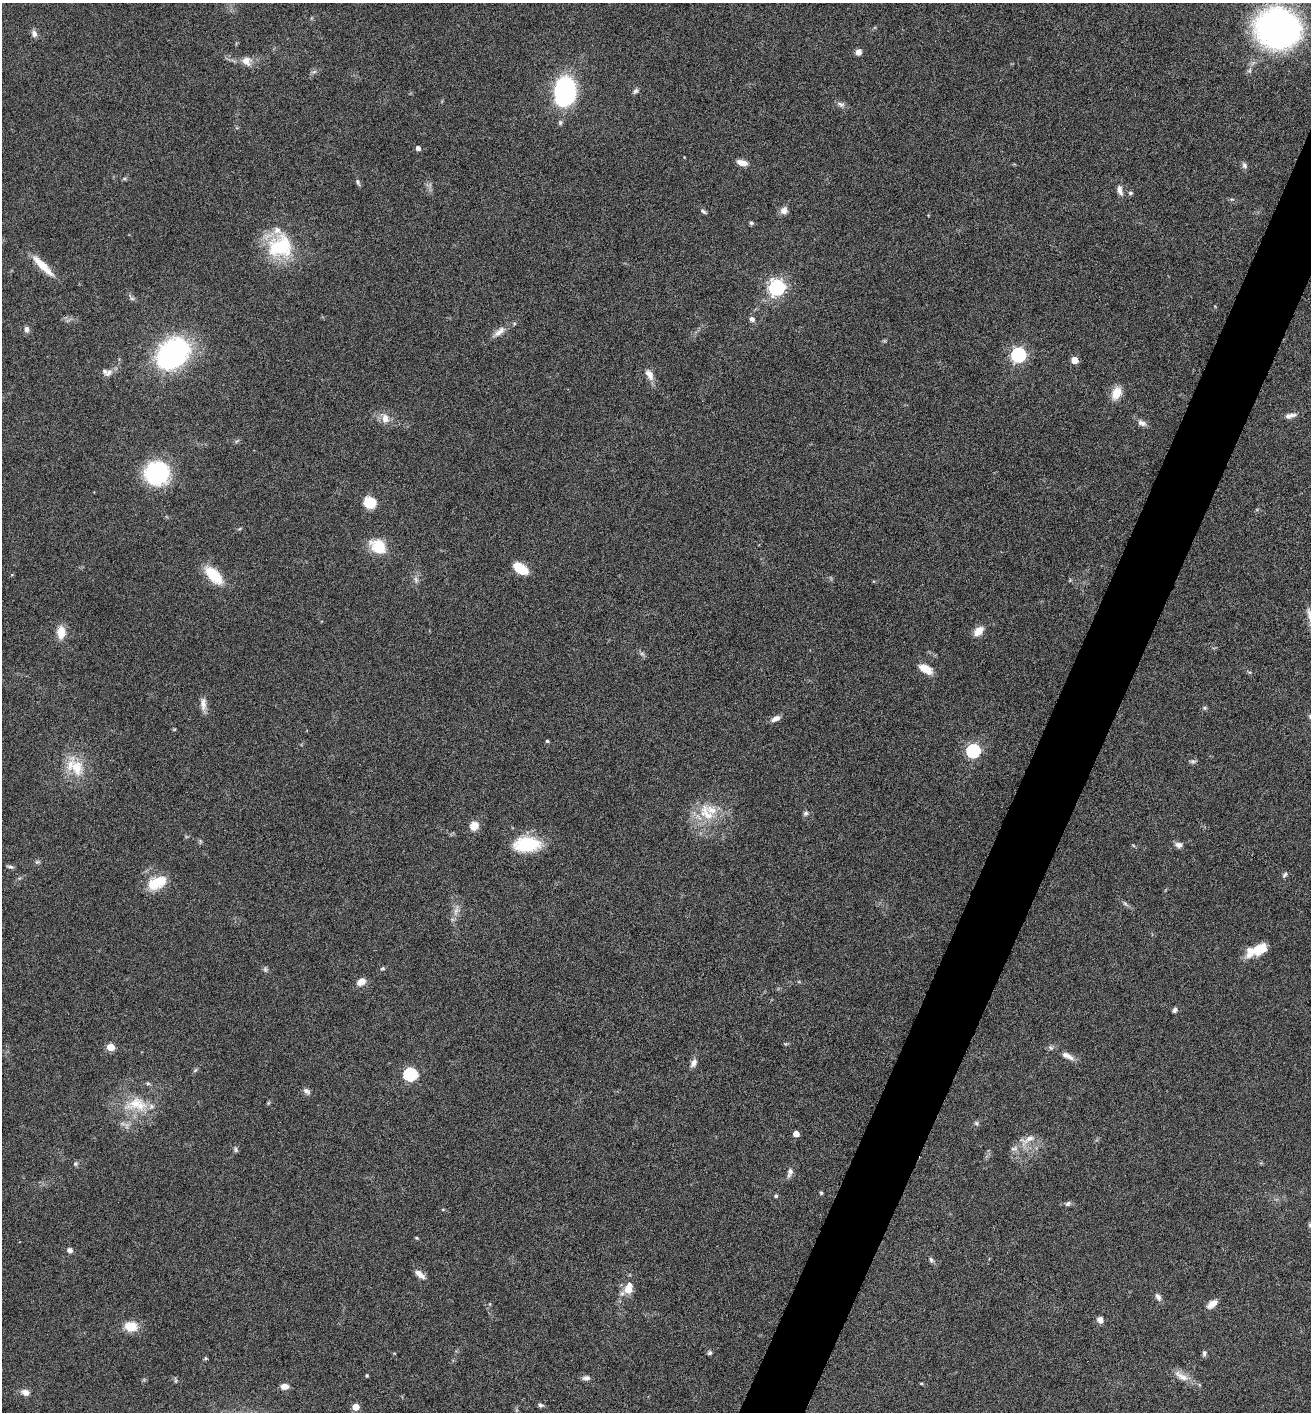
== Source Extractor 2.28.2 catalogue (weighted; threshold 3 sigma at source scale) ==
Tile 10 of 4 x 4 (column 2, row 3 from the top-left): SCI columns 1454-2762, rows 1418-2827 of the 5660 x 5650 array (HDU 1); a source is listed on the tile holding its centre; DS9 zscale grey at full resolution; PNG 1313 x 1414 px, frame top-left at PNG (2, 3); no overlay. Shown black and unused: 4% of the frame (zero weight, under 4 of 8 exposures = <1% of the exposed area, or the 3 px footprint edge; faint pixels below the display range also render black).
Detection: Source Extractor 2.28.2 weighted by HDU 2 'WHT'; one run over the whole footprint, this tile lists its part. Background 0.0556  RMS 0.004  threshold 0.0164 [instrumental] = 3 sigma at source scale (4.09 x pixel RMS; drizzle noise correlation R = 1.36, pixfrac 0.8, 0.05/0.05 arcsec/px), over >= 5 px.
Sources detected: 107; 5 inside a brighter listed object's ellipse — not listed separately; the other 102 listed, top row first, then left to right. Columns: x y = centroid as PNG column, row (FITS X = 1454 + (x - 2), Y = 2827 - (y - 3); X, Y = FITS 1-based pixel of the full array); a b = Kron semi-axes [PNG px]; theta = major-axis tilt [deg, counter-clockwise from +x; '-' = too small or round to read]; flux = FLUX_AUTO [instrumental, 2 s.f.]
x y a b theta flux
1277 28 33 29 -21 130
34 34 9 7 -69 1.5
858 52 7 6 - 1.7
246 61 12 10 -47 2.9
314 72 7 4 19 0.71
564 91 25 19 86 56
635 91 8 6 39 0.93
841 104 12 6 -23 1.3
418 148 4 4 - 1.6
742 163 12 6 -15 2.8
1244 165 9 6 -59 1
358 182 10 4 -66 0.82
1120 190 14 6 -75 2
1130 193 6 5 - 0.69
784 210 10 8 49 2.1
703 211 8 5 -37 0.74
751 223 5 5 - 0.7
280 246 31 27 15 23
43 266 34 8 -45 7
777 287 6 6 - 130
132 298 7 4 -2 0.68
752 319 7 6 - 1.3
26 329 8 7 - 1.3
499 332 19 8 39 2.8
173 354 20 15 51 120
1018 355 6 6 - 86
1074 360 5 4 - 8.2
109 372 13 7 43 1.9
649 375 16 8 -58 2.8
1116 393 16 11 63 4.9
1290 415 15 6 12 1.8
385 418 13 9 -71 3.1
1142 423 13 7 -16 1.7
157 473 19 18 - 44
370 502 11 10 - 8.9
378 547 17 14 -36 10
521 568 16 9 -34 8.5
214 575 23 11 -44 12
416 579 9 5 -71 1
978 631 13 9 44 3.5
61 633 14 9 87 5.2
925 669 16 8 -27 5.3
203 704 18 7 -88 2.4
1205 708 5 5 - 0.57
775 719 11 6 26 2.1
547 741 4 4 - 0.51
973 751 6 6 - 69
1193 761 8 5 -19 0.77
75 767 29 18 -36 11
706 813 28 15 -59 10
806 813 7 6 - 0.85
474 826 8 7 - 5
527 844 30 16 5 17
1178 845 9 7 -16 1.5
37 862 7 4 18 0.61
10 867 10 4 -16 0.75
1285 875 8 5 53 0.78
157 883 24 12 25 9.8
1125 903 6 4 -3 0.63
456 911 10 5 67 1.8
1259 949 26 10 27 9.2
382 968 6 5 - 0.53
265 969 7 5 47 0.72
361 982 9 7 33 3.2
1175 1010 7 5 49 0.93
110 1047 5 5 - 9.8
1051 1048 6 5 - 0.78
1067 1056 17 7 -29 2.7
694 1063 12 7 62 1.8
195 1070 7 4 45 0.58
410 1074 7 6 - 54
148 1083 6 5 - 0.59
306 1091 10 6 -26 1.3
135 1103 32 15 25 11
976 1123 6 5 - 0.66
796 1134 4 4 - 4.2
1029 1139 20 8 26 3.4
236 1150 8 5 -84 0.72
790 1172 13 7 73 1.7
821 1193 5 4 - 0.51
776 1196 5 5 - 0.59
1068 1204 8 5 49 0.8
1310 1225 6 5 - 0.58
417 1238 4 4 - 0.41
70 1250 6 6 - 1.3
931 1260 7 5 -60 0.87
420 1274 14 6 -38 2.5
628 1289 8 6 73 8
1158 1297 11 6 -54 1.3
1212 1304 12 7 35 3.3
1100 1320 9 7 -81 1.5
131 1327 15 11 -6 6
710 1353 6 5 - 0.71
1204 1353 8 5 90 0.83
206 1358 5 5 - 0.45
367 1375 3 3 - 0.51
1181 1376 23 9 -32 3.9
586 1378 9 6 6 1.3
284 1386 9 6 3 2.5
25 1392 10 7 -17 2.3
541 1405 7 5 1 0.84
356 1407 5 5 - 8
Isophote crosses this tile's border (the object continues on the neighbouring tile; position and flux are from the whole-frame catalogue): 1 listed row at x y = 1310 1225